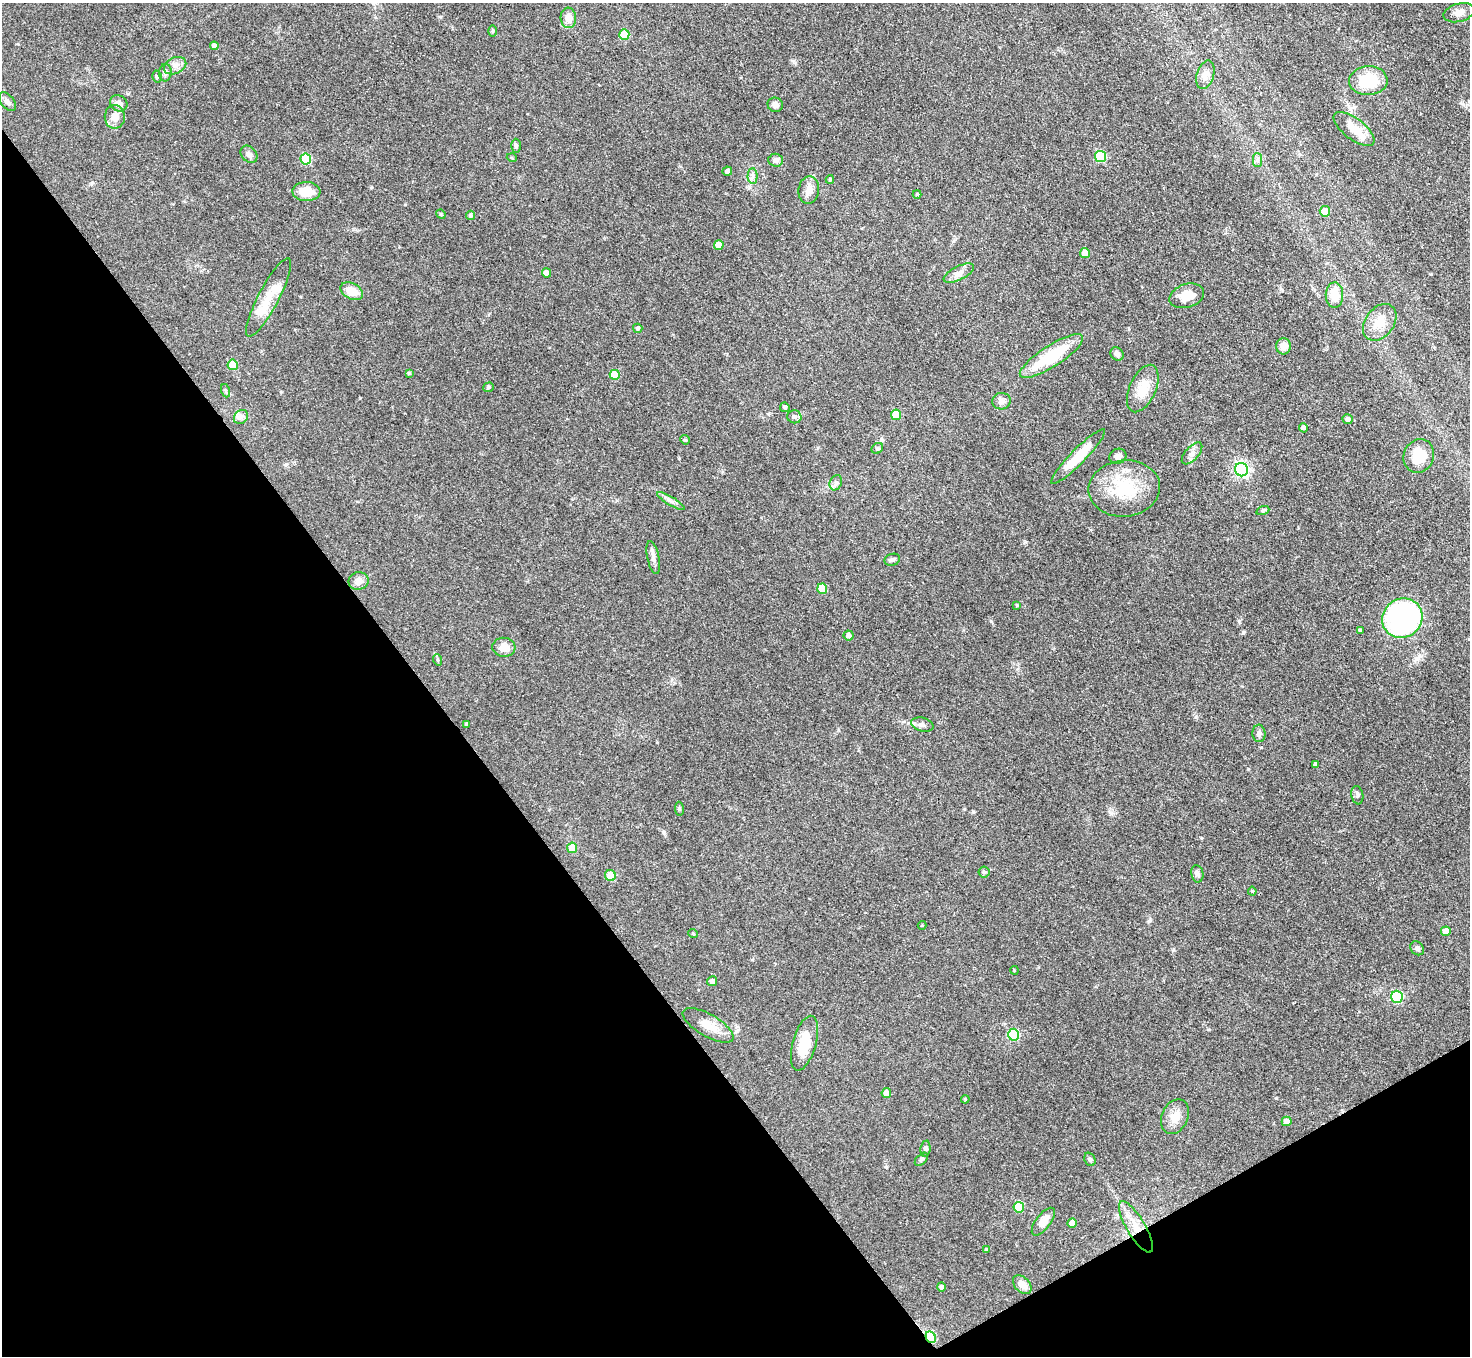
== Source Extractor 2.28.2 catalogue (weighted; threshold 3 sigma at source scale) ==
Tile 14 of 4 x 4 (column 2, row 4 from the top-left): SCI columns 1472-2939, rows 297-1650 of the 5879 x 5872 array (HDU 1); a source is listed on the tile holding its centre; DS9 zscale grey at full resolution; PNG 1472 x 1358 px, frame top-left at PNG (2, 3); each listed source drawn as its Kron ellipse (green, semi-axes under 4 px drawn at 4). Shown black and unused: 33% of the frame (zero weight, under 3 of 4 exposures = <1% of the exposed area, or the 3 px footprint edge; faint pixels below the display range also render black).
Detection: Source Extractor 2.28.2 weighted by HDU 2 'WHT'; one run over the whole footprint, this tile lists its part. Background 0.0683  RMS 0.0056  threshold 0.0252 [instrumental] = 3 sigma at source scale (4.5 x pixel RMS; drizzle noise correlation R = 1.50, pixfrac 1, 0.05/0.05 arcsec/px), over >= 5 px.
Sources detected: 117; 3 inside a brighter listed object's ellipse — not listed separately; the other 114 listed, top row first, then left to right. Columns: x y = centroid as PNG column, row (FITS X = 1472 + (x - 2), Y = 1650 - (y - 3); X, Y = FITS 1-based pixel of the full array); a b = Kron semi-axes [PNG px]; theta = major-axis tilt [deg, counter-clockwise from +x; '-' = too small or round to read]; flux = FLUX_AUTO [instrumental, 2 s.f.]
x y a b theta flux
1459 13 16 9 15 3.9
568 18 10 8 -85 5
493 31 5 4 - 0.71
624 35 5 5 - 13
214 46 4 4 - 2.1
175 66 12 8 24 3.1
165 73 9 6 88 1.8
1205 75 15 8 72 4.3
157 77 6 4 -77 0.94
1368 81 19 14 3 22
7 102 11 6 -50 2.2
119 103 9 7 -32 3.7
775 105 8 7 - 2.6
115 117 12 10 -89 5.8
1354 129 24 10 -38 8.7
516 146 7 4 -89 1
249 154 10 7 -46 2.2
1100 156 5 5 - 30
512 158 5 3 - 0.5
306 159 5 5 - 26
776 160 7 6 - 2.3
1257 160 7 4 -89 1.2
727 171 5 4 - 2.3
753 176 7 5 89 1.6
830 179 4 3 - 0.76
809 190 14 10 83 4
306 192 14 9 -2 10
917 194 4 4 - 0.56
1325 211 5 5 - 8.5
441 214 5 4 - 0.65
471 215 4 4 - 1
719 245 5 5 - 6.3
1085 253 5 5 - 6.1
546 273 4 4 - 4.2
959 273 17 7 27 3.3
352 291 12 8 -29 7.7
1334 295 13 8 89 9.4
1187 296 18 11 17 8.3
269 297 44 10 62 12
1380 322 20 14 53 8.4
638 328 5 4 - 1.2
1284 346 8 7 - 4.9
1117 354 7 6 - 1.9
1051 356 37 10 33 30
233 365 5 5 - 14
409 373 3 3 - 0.66
615 375 5 5 - 14
488 387 5 4 - 0.81
1143 389 25 13 66 11
226 391 7 4 -71 0.84
1001 401 9 8 - 2.6
785 407 5 4 - 1.2
896 415 5 5 - 12
241 417 7 6 - 1.9
794 417 7 6 - 1.7
1348 419 5 5 - 2.1
1303 428 4 4 - 2
685 440 5 4 - 0.7
877 448 6 5 - 0.84
1192 453 13 6 48 2.6
1118 456 9 7 25 2.7
1419 456 17 15 67 13
1078 457 37 7 46 16
1241 470 7 6 - 130
836 483 8 6 67 1.6
1124 488 36 28 6 28
671 501 16 4 -31 2.1
1263 510 7 4 19 0.9
653 558 17 6 -78 2.6
892 560 8 6 16 1.4
358 581 10 8 18 4
822 589 5 5 - 13
1017 605 4 4 - 0.54
1402 618 20 19 - 120
1360 631 4 4 - 0.97
848 635 5 5 - 2.3
504 647 11 9 -5 5.5
438 660 6 3 -71 0.64
466 724 4 3 - 0.92
922 725 11 7 -16 2.2
1259 733 8 6 -86 1.7
1316 764 4 3 - 1.3
1357 795 9 6 -80 1.3
679 809 7 3 -82 0.69
572 848 5 5 - 10
984 872 5 5 - 0.93
1197 874 9 6 -79 1.6
610 876 5 5 - 12
1252 891 4 4 - 0.59
922 925 4 4 - 0.57
1446 931 5 5 - 5.8
693 933 5 3 - 0.48
1417 948 7 6 - 1.6
1014 970 4 3 - 0.49
712 981 5 5 - 1.3
1397 997 6 6 - 48
708 1025 28 11 -30 8.4
1013 1035 6 5 - 31
804 1043 28 11 74 15
886 1093 5 5 - 3.1
965 1099 4 4 - 0.57
1175 1117 18 13 66 6.9
1287 1121 5 4 - 3.6
925 1149 8 5 84 1.2
921 1159 8 5 45 0.99
1090 1159 7 5 -68 1
1019 1207 5 5 - 20
1043 1222 16 7 53 6.1
1072 1223 5 4 - 3.8
1136 1227 29 9 -59 10
987 1250 3 3 - 0.91
1022 1285 11 7 -46 4.3
941 1287 5 4 - 1.2
931 1337 6 5 - 24
Overlapping masked pixels (flux is a lower limit): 2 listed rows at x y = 1136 1227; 931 1337
Unlisted compact peaks at least as high as the median listed source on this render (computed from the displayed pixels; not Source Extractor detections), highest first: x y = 1248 769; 1243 633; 1149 921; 1196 717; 991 621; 1239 621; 886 1167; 1111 813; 663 832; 360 398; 1025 542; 1173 950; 973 812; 1201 838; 371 187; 405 204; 18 44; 794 61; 1281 289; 1208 1029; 440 17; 838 730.